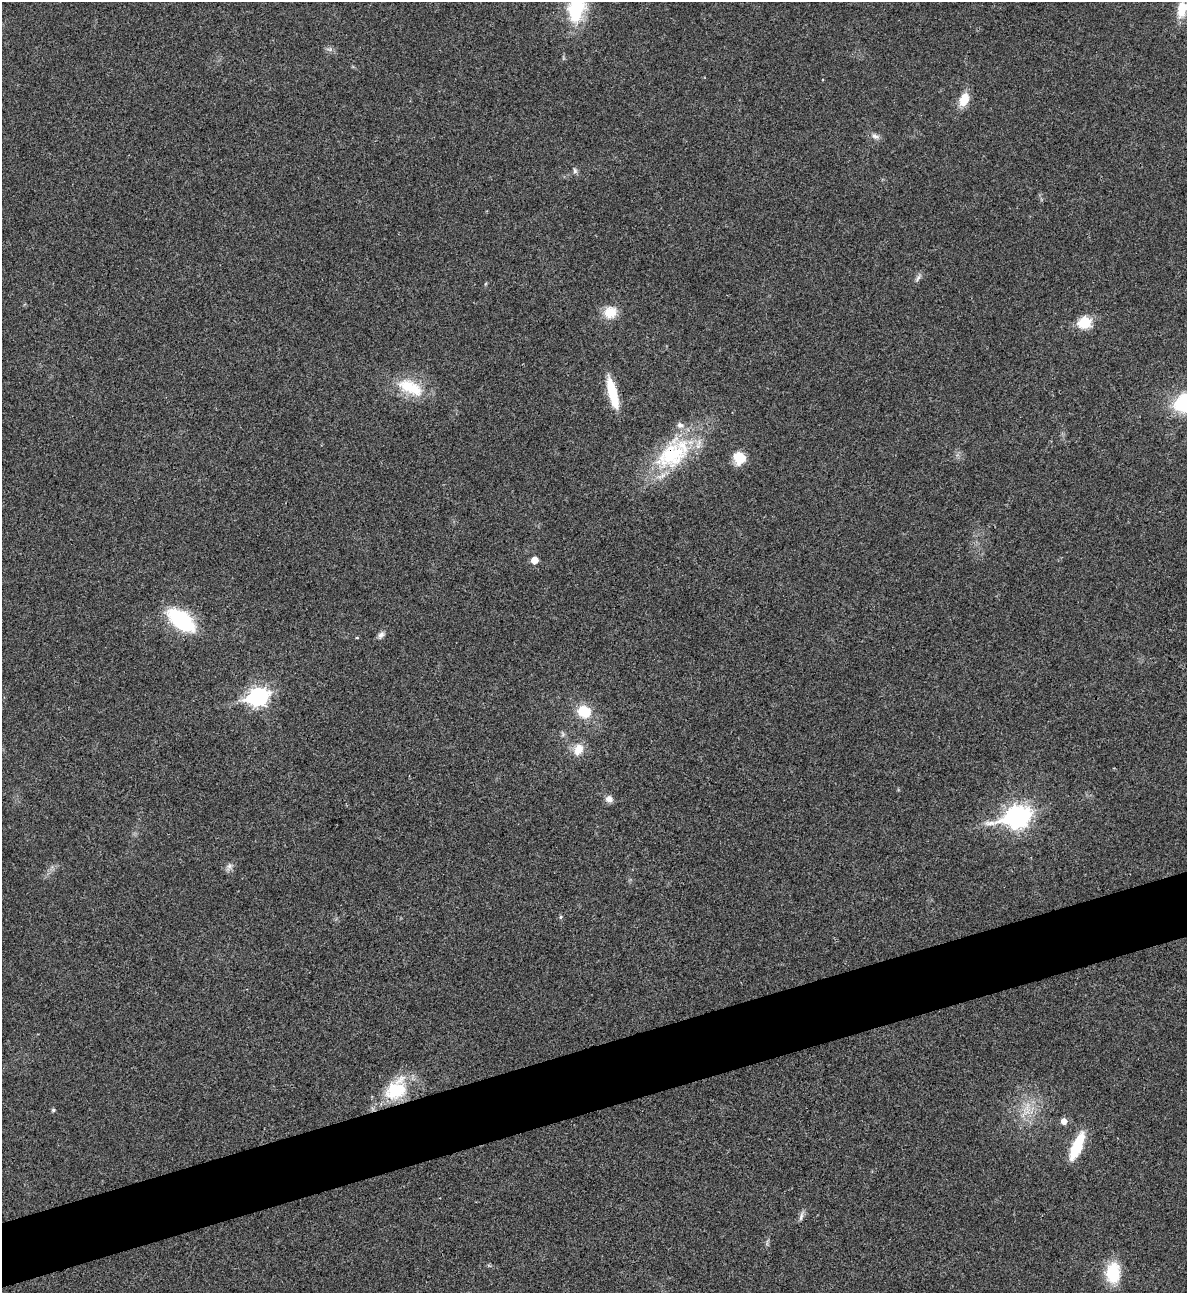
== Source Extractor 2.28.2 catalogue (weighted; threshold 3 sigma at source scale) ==
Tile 7 of 4 x 4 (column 3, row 2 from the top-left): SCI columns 2636-3820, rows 2584-3874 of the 5151 x 5169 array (HDU 1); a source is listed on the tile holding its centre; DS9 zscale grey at full resolution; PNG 1189 x 1295 px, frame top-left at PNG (2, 2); no overlay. Shown black and unused: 5% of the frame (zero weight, under 3 of 4 exposures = <1% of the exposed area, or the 3 px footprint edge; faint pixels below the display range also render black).
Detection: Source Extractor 2.28.2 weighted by HDU 2 'WHT'; one run over the whole footprint, this tile lists its part. Background 0.031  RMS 0.0046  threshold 0.0208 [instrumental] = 3 sigma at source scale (4.5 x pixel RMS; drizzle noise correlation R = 1.50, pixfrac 1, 0.05/0.05 arcsec/px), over >= 5 px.
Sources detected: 32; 2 inside a brighter listed object's ellipse — not listed separately; the other 30 listed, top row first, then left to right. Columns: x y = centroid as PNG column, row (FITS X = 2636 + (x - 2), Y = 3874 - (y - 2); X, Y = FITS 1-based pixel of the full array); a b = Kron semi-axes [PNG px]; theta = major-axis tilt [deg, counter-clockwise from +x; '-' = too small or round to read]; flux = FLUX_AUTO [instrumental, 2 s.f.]
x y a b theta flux
576 9 31 18 78 26
1182 9 20 11 79 8.7
330 49 9 4 -5 1
964 99 14 9 68 8.1
875 136 10 7 -28 1.8
575 171 8 6 -76 1.1
918 278 10 4 58 1.3
610 312 15 14 - 7.4
1085 323 7 6 - 32
410 387 37 17 -24 17
612 393 32 8 -75 15
1186 402 18 13 20 46
672 455 46 33 32 38
739 458 13 12 - 8.5
535 560 5 5 - 4.9
181 620 28 14 -37 40
381 635 9 6 49 1.7
258 697 9 7 19 160
584 711 15 12 -21 11
578 749 14 10 64 6.1
609 799 9 8 - 2.5
1017 817 12 8 16 280
229 866 7 6 - 1.5
560 917 6 4 89 0.58
397 1091 35 22 50 21
53 1110 5 4 - 0.72
1064 1121 6 5 - 3.4
1077 1147 30 9 68 18
801 1217 13 5 74 1.5
1113 1273 25 16 87 15
Overlapping masked pixels (flux is a lower limit): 1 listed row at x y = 672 455
Isophote crosses this tile's border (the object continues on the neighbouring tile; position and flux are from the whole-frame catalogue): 3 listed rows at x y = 576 9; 1182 9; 1186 402